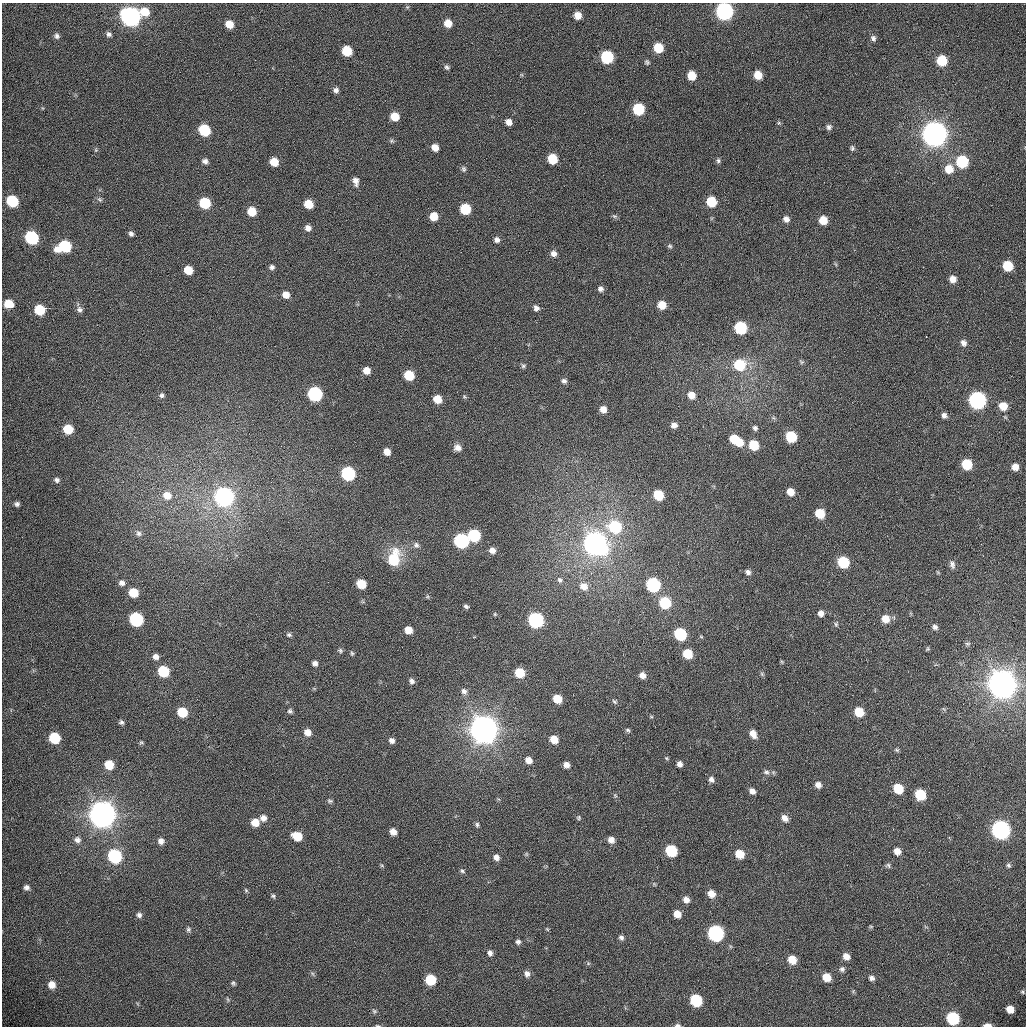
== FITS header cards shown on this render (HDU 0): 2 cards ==
NAXIS1  =                 1024 /fastest changing axis
NAXIS2  =                 1024 /next to fastest changing axis

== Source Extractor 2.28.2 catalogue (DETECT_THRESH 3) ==
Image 1024 x 1024 px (HDU 0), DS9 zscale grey, 1 PNG px = 1 image px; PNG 1028 x 1028 px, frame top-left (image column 1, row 1024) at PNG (2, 3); no overlay
Background 366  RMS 12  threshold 37.5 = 3 sigma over >= 5 px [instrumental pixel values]
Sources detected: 233; all 233 listed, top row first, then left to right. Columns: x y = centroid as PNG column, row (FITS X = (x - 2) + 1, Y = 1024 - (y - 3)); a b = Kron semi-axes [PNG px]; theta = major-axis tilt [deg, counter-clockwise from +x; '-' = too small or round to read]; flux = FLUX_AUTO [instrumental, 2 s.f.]
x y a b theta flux
407 7 5 5 - 1.1e+03
724 11 8 8 - 3.7e+05
145 12 9 8 - 1.7e+04
577 15 6 6 - 8.4e+03
131 17 9 8 - 5.6e+05
448 23 7 6 - 1.0e+04
229 24 7 6 - 1.2e+04
109 34 7 6 - 2.4e+03
57 36 7 6 - 2.6e+03
873 38 8 6 -63 2.6e+03
658 48 7 6 - 2.5e+04
347 51 7 7 - 2.8e+04
607 57 8 7 - 7.7e+04
942 61 7 7 - 3.1e+04
647 62 7 5 -40 1.6e+03
447 67 7 6 - 1.9e+03
758 75 7 6 - 1.3e+04
691 76 7 6 - 1.6e+04
336 90 6 6 - 3.0e+03
638 109 7 7 - 5.4e+04
395 117 7 6 - 1.5e+04
509 122 6 6 - 5.7e+03
779 123 5 5 - 1.1e+03
829 127 7 6 - 2.5e+03
204 130 8 7 - 5.3e+04
934 134 9 9 - 1.7e+06
391 141 6 5 - 1.4e+03
435 147 6 5 - 7.9e+03
852 148 7 5 -65 1.6e+03
96 150 6 4 90 1.1e+03
552 159 7 7 - 2.8e+04
205 161 6 5 - 3.2e+03
718 161 7 5 -89 1.7e+03
274 162 7 6 - 1.5e+04
962 162 8 7 - 6.1e+04
464 169 8 6 -88 1.8e+03
949 169 9 9 - 1.3e+04
355 181 9 6 -79 5.1e+03
100 199 7 5 -43 1.7e+03
12 201 8 7 - 5.7e+04
711 202 7 7 - 3.1e+04
205 203 7 7 - 4.6e+04
309 204 7 6 - 1.7e+04
465 209 7 7 - 4.1e+04
252 211 7 7 - 1.7e+04
434 216 7 6 - 1.4e+04
614 216 8 5 -24 1.5e+03
786 219 7 7 - 4.0e+03
823 220 7 6 - 1.3e+04
308 228 7 6 - 4.5e+03
131 234 6 5 - 2.4e+03
32 238 8 7 - 1.1e+05
497 240 7 6 - 3.2e+03
64 246 10 7 16 6.6e+04
670 246 6 5 - 1.5e+03
553 254 7 7 - 4.2e+03
1008 266 7 7 - 2.7e+04
272 267 6 5 - 2.5e+03
188 270 7 6 - 1.7e+04
953 279 6 6 - 6.7e+03
600 289 6 6 - 2.9e+03
286 295 7 6 - 7.5e+03
9 304 7 6 - 2.1e+04
662 305 7 7 - 1.3e+04
536 308 7 6 - 3.2e+03
80 309 9 8 - 3.2e+03
40 310 7 7 - 3.3e+04
740 328 8 7 - 7.2e+04
926 337 2 2 - 1.3e+03
963 343 8 7 - 3.8e+03
801 362 7 5 -35 1.4e+03
739 365 9 8 - 4.0e+04
523 366 7 5 15 1.6e+03
367 370 7 6 - 7.7e+03
409 375 7 6 - 3.0e+04
564 381 7 6 - 2.6e+03
315 394 8 7 - 1.5e+05
162 395 7 6 - 2.6e+03
691 395 7 6 - 9.0e+03
464 397 6 5 - 1.1e+03
437 399 7 6 - 1.5e+04
977 400 8 8 - 3.3e+05
1003 406 7 7 - 1.2e+04
603 409 6 6 - 6.9e+03
944 415 6 5 - 3.3e+03
674 425 6 5 - 4.1e+03
755 428 6 6 - 2.2e+03
68 429 7 7 - 2.5e+04
791 437 7 7 - 4.4e+04
734 439 8 7 - 2.2e+04
739 442 8 6 -42 1.2e+04
754 445 7 7 - 2.7e+04
458 448 9 8 - 5.1e+03
387 452 6 6 - 7.6e+03
967 464 7 7 - 3.4e+04
1015 467 6 6 - 7.4e+03
348 474 8 7 - 1.2e+05
57 480 7 6 - 2.5e+03
790 492 6 6 - 1.0e+04
167 495 10 9 - 9.6e+03
658 495 7 6 - 3.3e+04
224 497 8 8 - 4.9e+05
17 504 6 5 - 2.4e+03
820 513 7 6 - 2.6e+04
615 527 9 8 - 6.9e+04
139 533 9 8 - 3.4e+03
474 535 8 7 - 7.4e+04
461 541 8 7 - 1.6e+05
595 544 9 8 - 1.1e+06
416 545 8 8 - 3.0e+03
492 550 6 6 - 4.9e+03
394 559 18 11 75 3.4e+04
843 562 8 7 - 5.2e+04
952 564 11 7 -74 3.3e+03
748 572 7 6 - 3.3e+03
560 580 8 6 -40 2.4e+03
122 583 7 6 - 3.7e+03
361 584 7 6 - 2.3e+04
653 585 8 7 - 1.4e+05
584 586 10 9 - 8.1e+03
133 593 7 7 - 2.0e+04
427 597 6 4 18 1.1e+03
665 603 8 7 - 5.5e+04
466 606 6 4 -19 1.9e+03
821 613 6 6 - 4.5e+03
495 614 5 5 - 9.8e+02
136 619 8 7 - 1.2e+05
885 619 8 8 - 1.1e+04
536 620 8 7 - 1.9e+05
836 624 6 5 - 1.5e+03
935 627 7 5 -35 2.6e+03
408 630 6 6 - 1.1e+04
680 634 8 7 - 7.2e+04
289 635 7 6 - 1.8e+03
967 644 7 5 -1 1.5e+03
927 649 5 4 - 1.0e+03
340 651 6 5 - 1.5e+03
352 653 6 4 -68 1.2e+03
687 654 7 7 - 2.5e+04
156 657 7 6 - 4.2e+03
782 662 6 4 -71 8.8e+02
315 663 5 5 - 3.1e+03
163 671 7 7 - 5.1e+04
520 673 7 6 - 2.5e+04
762 674 7 4 -46 1.4e+03
642 675 7 6 - 5.6e+03
412 681 6 5 - 2.9e+03
1002 684 10 9 - 2.5e+06
464 691 8 7 - 3.5e+03
557 699 7 6 - 1.7e+04
614 701 8 5 -36 1.7e+03
290 711 6 5 - 1.7e+03
182 712 7 7 - 2.7e+04
859 712 7 6 - 2.3e+04
651 717 6 4 -1 8.8e+02
121 722 6 5 - 2.0e+03
484 730 10 9 - 2.3e+06
628 730 6 5 - 1.5e+03
308 732 7 7 - 6.9e+03
753 734 9 6 -57 7.6e+03
55 738 7 7 - 4.3e+04
554 739 7 6 - 1.3e+04
392 740 6 5 - 3.3e+03
141 742 6 5 - 1.3e+03
897 750 7 5 -17 1.3e+03
666 758 5 5 - 1.0e+03
528 760 7 6 - 6.4e+03
680 764 5 5 - 3.9e+03
109 765 7 7 - 2.0e+04
566 765 6 6 - 5.1e+03
766 772 9 7 -16 3.0e+03
711 780 7 6 - 3.3e+03
818 785 7 6 - 5.2e+03
898 788 7 6 - 2.6e+04
752 791 7 6 - 4.4e+03
920 794 8 7 - 4.3e+04
615 795 6 4 -46 1.2e+03
330 801 6 4 -18 1.5e+03
102 815 9 9 - 2.2e+06
263 818 8 7 - 4.7e+03
579 818 6 6 - 1.3e+03
785 818 8 7 - 5.6e+03
255 822 7 7 - 1.2e+04
477 825 6 5 - 1.6e+03
1001 830 9 8 - 4.8e+05
393 832 6 5 - 6.6e+03
297 836 8 6 -23 1.8e+04
77 840 9 8 - 3.7e+03
611 840 7 6 - 5.7e+03
161 841 7 7 - 3.9e+03
671 851 8 7 - 6.1e+04
897 851 7 6 - 6.5e+03
526 854 7 4 -71 9.5e+02
739 854 7 7 - 1.7e+04
115 856 8 7 - 1.2e+05
496 857 7 6 - 4.2e+03
888 865 7 6 - 1.7e+03
1008 865 5 5 - 1.5e+03
382 866 6 4 -20 9.7e+02
462 871 7 5 -44 1.7e+03
654 884 5 4 - 9.6e+02
26 887 6 6 - 2.8e+03
246 890 5 4 - 1.1e+03
711 894 8 7 - 8.2e+03
273 896 6 5 - 1.4e+03
686 900 7 6 - 5.2e+03
677 914 6 6 - 8.6e+03
139 915 7 6 - 2.6e+03
871 926 6 4 -1 8.9e+02
188 929 7 6 - 1.8e+03
547 929 5 4 - 8.9e+02
716 933 8 8 - 2.3e+05
621 937 6 6 - 2.4e+03
518 942 6 5 - 2.4e+03
490 953 7 6 - 3.0e+03
846 956 7 6 - 6.5e+03
792 960 7 6 - 1.5e+04
842 969 6 6 - 2.3e+03
527 974 8 6 -80 4.0e+03
827 977 7 6 - 1.3e+04
871 978 6 5 - 2.6e+03
430 980 7 7 - 3.7e+04
233 983 4 3 - 1.3e+03
52 985 8 7 - 7.9e+03
1022 992 7 4 -28 1.4e+03
227 999 6 4 -70 9.7e+02
696 1000 8 7 - 6.3e+04
1010 1009 6 6 - 1.2e+04
374 1011 6 5 - 1.4e+03
953 1018 8 7 - 7.3e+04
677 1025 7 4 0 2.0e+03
987 1025 7 3 0 5.8e+03
378 1026 6 3 -2 8.9e+02
At the frame edge (FLAGS 8, measured only in part): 4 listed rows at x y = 724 11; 677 1025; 987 1025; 378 1026